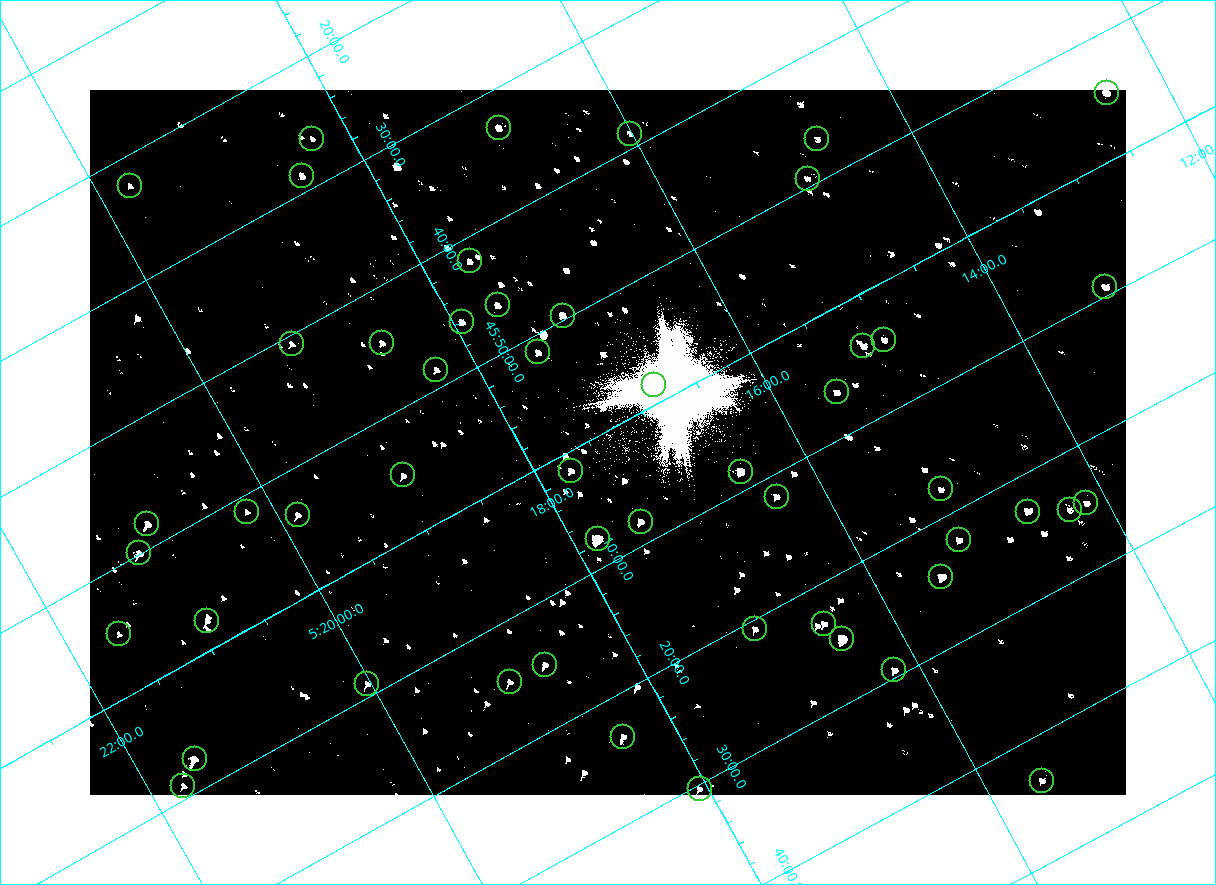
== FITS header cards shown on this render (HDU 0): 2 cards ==
NAXIS1  =                 2072
NAXIS2  =                 1410

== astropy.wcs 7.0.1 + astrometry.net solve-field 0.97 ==
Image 2072 x 1410 px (HDU 0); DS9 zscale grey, zoomed out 1/2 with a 90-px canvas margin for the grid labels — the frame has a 2x2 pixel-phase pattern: the four 2x2 pixel phases sit at different levels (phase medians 80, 80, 80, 144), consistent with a one-shot-colour (mosaic) sensor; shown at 1/2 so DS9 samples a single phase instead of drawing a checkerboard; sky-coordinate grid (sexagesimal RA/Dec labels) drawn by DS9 from the SOLVED WCS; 51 Tycho-2 reference stars matched to detected sources circled (green)
Header WCS: none
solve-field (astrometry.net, Tycho-2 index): SOLVED blind (the file carries no WCS)
Solved WCS: RA---TAN-SIP/DEC--TAN-SIP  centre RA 05:17:22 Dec +46:01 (79.34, +46.02 deg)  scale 2.54 arcsec/px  FOV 87.7' x 59.7'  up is -151 deg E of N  parity flipped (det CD > 0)
(file carries no celestial WCS; the grid is the blind solution)
Tycho-2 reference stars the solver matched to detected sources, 51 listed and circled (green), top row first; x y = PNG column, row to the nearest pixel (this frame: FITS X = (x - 90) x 2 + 1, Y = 1410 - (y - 90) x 2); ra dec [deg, ICRS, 3 dp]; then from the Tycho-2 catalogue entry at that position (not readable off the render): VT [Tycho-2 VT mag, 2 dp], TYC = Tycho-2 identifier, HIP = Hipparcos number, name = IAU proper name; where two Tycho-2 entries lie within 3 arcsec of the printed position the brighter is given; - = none
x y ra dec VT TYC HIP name
1106 93 78.114 +45.913 9.89 3345-1356-1 - -
498 128 79.231 +45.552 9.98 3358-927-1 - -
630 134 79.004 +45.647 11.41 3358-2181-1 - -
312 138 79.570 +45.438 11.18 3358-2771-1 - -
817 139 78.675 +45.779 11.07 3345-1858-1 - -
302 176 79.625 +45.478 9.93 3358-231-1 - -
808 178 78.730 +45.821 11.17 3345-560-1 - -
130 186 79.937 +45.373 10.74 3358-949-1 - -
470 261 79.411 +45.697 10.62 3358-1083-1 - -
1105 287 78.300 +46.154 9.71 3345-874-1 - -
498 305 79.404 +45.771 10.28 3358-1309-1 - -
562 316 79.298 +45.827 8.77 3358-3023-1 - -
462 322 79.483 +45.767 10.14 3358-481-1 - -
884 340 78.747 +46.074 10.28 3345-730-1 - -
382 343 79.645 +45.739 10.39 3358-323-1 - -
292 344 79.806 +45.679 11.23 3358-1039-1 - -
863 346 78.791 +46.067 9.53 3358-1478-1 - -
538 352 79.377 +45.856 9.99 3358-2785-1 - -
436 370 79.575 +45.809 10.46 3358-3067-1 - -
654 385 79.203 +45.975 10.21 3358-3142-1 - -
836 392 78.883 +46.107 10.16 3358-1042-1 - -
571 470 79.434 +46.025 9.87 3358-2812-1 - -
740 472 79.133 +46.141 8.10 3358-3148-1 - -
403 475 79.737 +45.917 10.42 3358-2222-1 - -
940 489 78.790 +46.297 10.91 3358-2798-1 - -
776 496 79.092 +46.196 10.35 3358-1074-1 - -
1086 503 78.541 +46.411 10.86 3345-1321-1 - -
1070 510 78.578 +46.409 10.96 3345-1097-1 - -
246 512 80.050 +45.855 11.27 3358-2824-1 - -
1028 512 78.654 +46.383 8.84 3345-1869-1 - -
298 514 79.963 +45.894 10.08 3358-2584-1 - -
640 522 79.360 +46.135 9.37 3358-2973-1 - -
147 524 80.238 +45.802 9.43 3358-655-1 - -
598 539 79.453 +46.128 7.41 3358-2414-1 - -
958 540 78.806 +46.372 10.28 3358-1208-1 - -
139 553 80.281 +45.832 9.52 3358-2963-1 - -
941 576 78.874 +46.406 8.07 3358-1254-1 - -
207 620 80.228 +45.962 10.38 3358-2502-1 - -
824 624 79.131 +46.386 9.87 3358-62-1 - -
755 629 79.260 +46.346 10.40 3358-902-1 - -
118 634 80.398 +45.917 10.91 3358-2348-1 - -
842 638 79.113 +46.416 6.95 3358-1284-1 - -
545 664 79.670 +46.248 10.61 3358-2504-1 - -
894 670 79.049 +46.490 10.10 3358-1590-1 - -
510 682 79.751 +46.245 10.97 3358-2202-1 - -
367 684 80.007 +46.150 10.36 3358-1438-1 - -
623 736 79.602 +46.390 9.90 3358-202-1 - -
194 759 80.388 +46.123 8.89 3358-1920-1 - -
1042 780 78.889 +46.726 10.59 3358-58-1 - -
183 786 80.435 +46.149 10.14 3358-1944-1 - -
700 789 79.516 +46.506 10.34 3358-900-1 - -